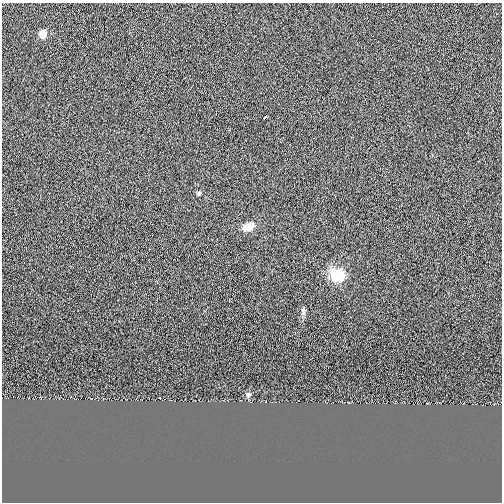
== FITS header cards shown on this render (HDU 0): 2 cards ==
NAXIS1  =                  500
NAXIS2  =                  500

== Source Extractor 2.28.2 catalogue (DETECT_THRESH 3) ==
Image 500 x 500 px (HDU 0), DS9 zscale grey, 1 PNG px = 1 image px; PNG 504 x 504 px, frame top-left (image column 1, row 500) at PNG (2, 3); no overlay
Background -5.19e-07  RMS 0.011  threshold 0.0332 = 3 sigma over >= 5 px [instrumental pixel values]
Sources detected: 7; all 7 listed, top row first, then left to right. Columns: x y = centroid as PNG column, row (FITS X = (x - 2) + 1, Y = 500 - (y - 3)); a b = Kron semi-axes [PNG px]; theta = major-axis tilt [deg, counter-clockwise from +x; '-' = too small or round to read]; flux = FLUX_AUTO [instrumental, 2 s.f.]
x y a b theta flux
42 34 7 6 - 7.1
265 117 4 3 - 3.5
199 193 6 4 77 1
248 227 15 9 22 6.8
337 275 17 15 -42 17
303 310 10 5 87 1.8
248 394 7 6 - 1.8